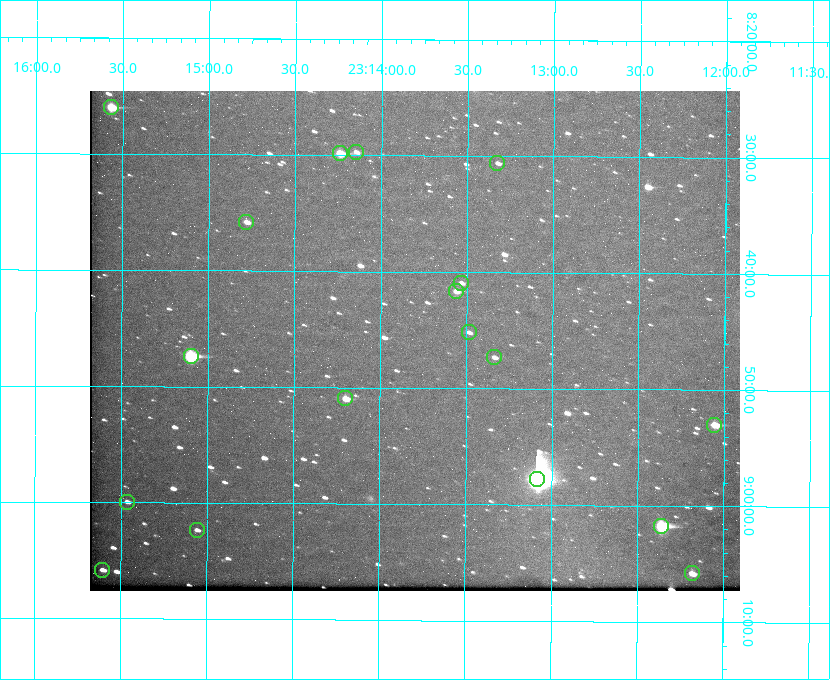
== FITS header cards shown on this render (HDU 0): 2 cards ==
NAXIS1  =                  650 / Width of table row in bytes
NAXIS2  =                  500 / Number of rows in table

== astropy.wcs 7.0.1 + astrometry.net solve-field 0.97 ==
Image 650 x 500 px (HDU 0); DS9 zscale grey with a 90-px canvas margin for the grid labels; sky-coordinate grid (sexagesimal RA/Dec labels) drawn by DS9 from the SOLVED WCS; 18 Tycho-2 reference stars matched to detected sources circled (green)
Header WCS: none
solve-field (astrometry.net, Tycho-2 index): SOLVED blind (the file carries no WCS)
Solved WCS: RA---TAN-SIP/DEC--TAN-SIP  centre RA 23:13:48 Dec +08:46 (348.45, +8.77 deg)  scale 5.16 arcsec/px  FOV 55.9' x 43.0'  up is +180 deg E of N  parity flipped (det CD > 0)
(file carries no celestial WCS; the grid is the blind solution)
Tycho-2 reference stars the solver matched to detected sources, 18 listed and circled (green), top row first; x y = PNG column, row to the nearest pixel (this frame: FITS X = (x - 90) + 1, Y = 500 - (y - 91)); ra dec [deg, ICRS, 3 dp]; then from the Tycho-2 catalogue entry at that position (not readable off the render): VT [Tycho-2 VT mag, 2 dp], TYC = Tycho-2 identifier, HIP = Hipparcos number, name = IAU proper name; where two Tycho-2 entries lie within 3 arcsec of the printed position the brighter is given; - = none
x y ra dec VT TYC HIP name
111 107 348.892 +8.433 9.72 1161-1320-1 - -
356 152 348.537 +8.495 12.00 1161-1453-1 - -
340 153 348.560 +8.498 9.78 1161-1619-1 - -
497 163 348.332 +8.510 12.18 1161-1418-1 - -
246 222 348.695 +8.597 11.30 1161-1571-1 - -
461 283 348.383 +8.682 11.92 1161-890-1 - -
456 291 348.391 +8.694 11.47 1161-728-1 - -
469 332 348.371 +8.753 12.36 1161-1249-1 - -
191 356 348.775 +8.789 8.97 1161-884-1 114784 -
494 357 348.335 +8.788 11.88 1161-938-1 - -
345 398 348.550 +8.849 10.80 1161-574-1 - -
714 425 348.014 +8.883 10.51 1161-1048-1 - -
537 479 348.271 +8.963 6.92 1161-1161-1 114608 -
127 502 348.866 +8.999 11.82 1161-694-1 - -
661 526 348.091 +9.029 8.14 1161-448-1 114562 -
197 530 348.765 +9.039 11.87 1161-1547-1 - -
102 570 348.901 +9.097 11.97 1161-534-1 - -
692 573 348.045 +9.096 10.97 1161-1179-1 - -